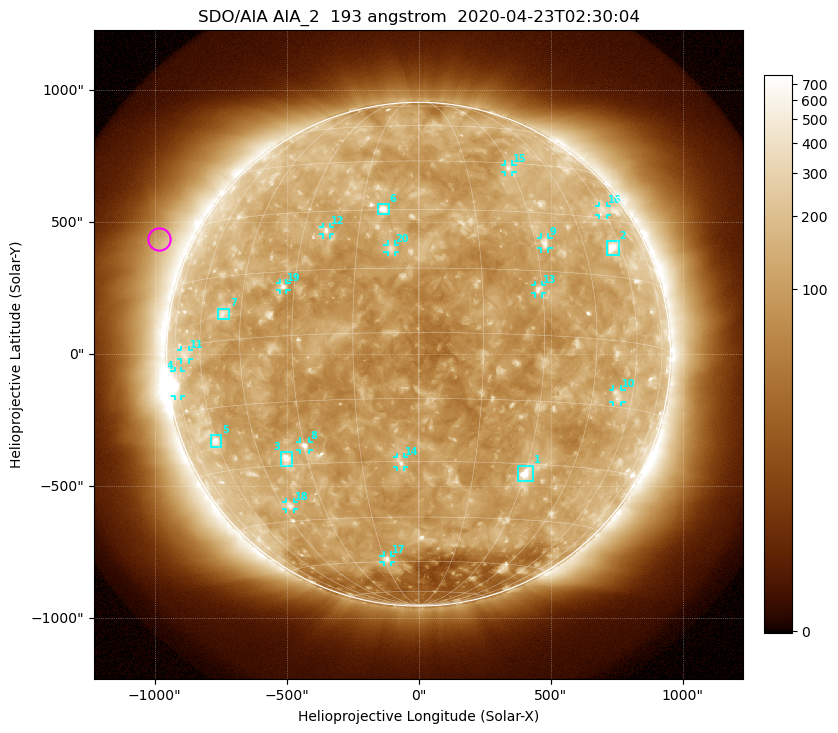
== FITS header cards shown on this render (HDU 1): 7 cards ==
TELESCOP= 'SDO/AIA'
INSTRUME= 'AIA_2'
WAVELNTH=                  193
WAVEUNIT= 'angstrom'
DATE-OBS= '2020-04-23T02:30:04.84'
CTYPE1  = 'HPLN-TAN'
CTYPE2  = 'HPLT-TAN'

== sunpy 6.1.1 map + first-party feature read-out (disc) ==
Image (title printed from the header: SDO/AIA AIA_2  193 angstrom  2020-04-23T02:30:04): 1024 x 1024 px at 2.4 arcsec/px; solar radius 954 arcsec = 398 px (full disc in frame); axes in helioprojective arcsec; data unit not stated in the header (colour bar unlabelled)
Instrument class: DISC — disc imager (sunpy class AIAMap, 193 A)
Bright regions (active regions / flare kernels): reference = the median radial profile (limb darkening/brightening removed); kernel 9 px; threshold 5 sigma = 160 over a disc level ~113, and >= 1.15x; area >= 12 px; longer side >= 10 px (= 24 arcsec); searched inside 0.97 R_sun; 26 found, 20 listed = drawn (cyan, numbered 1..; 14 of them under ~33 arcsec drawn as corner ticks so the feature stays visible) (cap 20 boxes per figure: the strongest are kept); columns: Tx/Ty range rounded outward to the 5 arcsec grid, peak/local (2 s.f.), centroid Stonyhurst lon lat
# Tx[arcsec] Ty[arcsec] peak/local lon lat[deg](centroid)
1 375..435 -485..-420 9.8 +30 -32
2 710..760 375..430 8.9 +56 +22
3 -520..-480 -425..-370 7.6 -36 -28
4 -925..-900 -160..-65 6.3 -74 -8
5 -790..-745 -350..-305 5.8 -61 -23
6 -155..-110 530..570 6.7 -9 +30
7 -760..-715 135..175 3.8 -51 +6
8 -450..-415 -365..-330 6.2 -30 -25
9 460..495 400..445 4.4 +33 +22
10 735..770 -180..-135 3.1 +54 -12
11 -900..-870 -20..15 2.5 -68 -2
12 -365..-335 450..485 4.2 -24 +25
13 440..470 230..265 4.7 +29 +11
14 -85..-55 -430..-390 4.3 -5 -30
15 325..355 690..720 3.4 +29 +43
16 685..715 525..565 2.3 +60 +32
17 -135..-105 -790..-760 3.9 -14 -59
18 -505..-470 -585..-560 3.7 -42 -41
19 -525..-500 245..270 3.9 -33 +11
20 -120..-90 385..415 4 -7 +20
Off-limb structures (1.02-1.3 R_sun): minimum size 162 px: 8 found; the strongest spans PA ~40..90 deg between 1.05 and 1.3 R_sun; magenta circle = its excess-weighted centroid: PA ~65 deg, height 1.13 R_sun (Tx ~-985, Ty ~440 arcsec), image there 2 x the reference